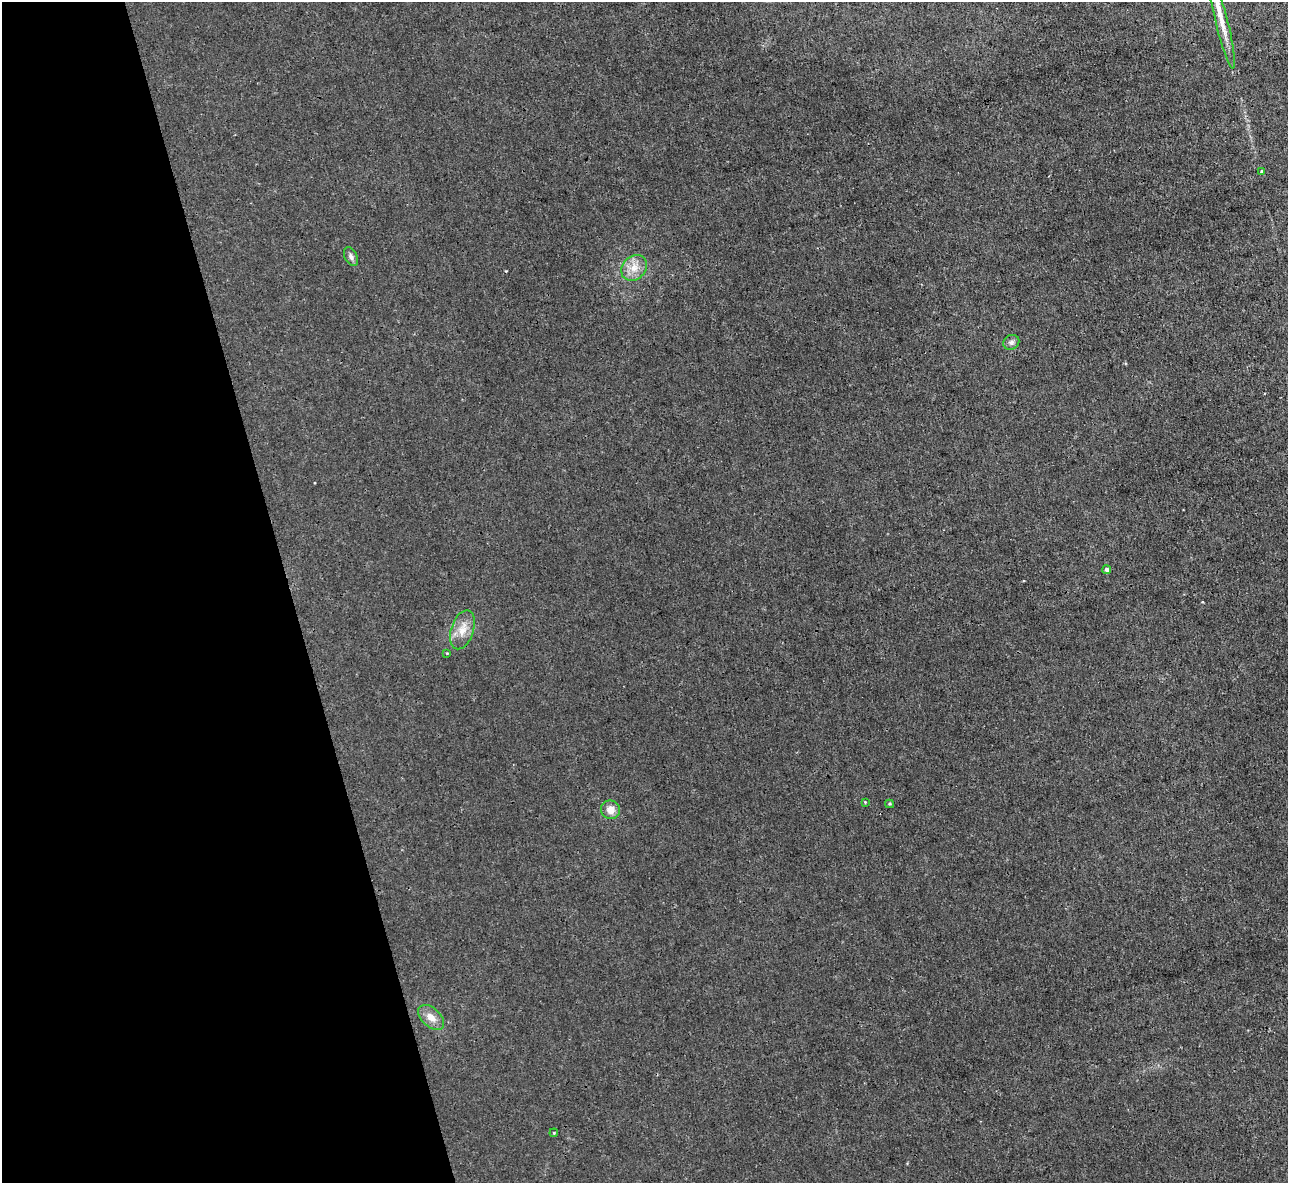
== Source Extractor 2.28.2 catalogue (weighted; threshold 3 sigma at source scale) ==
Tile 5 of 4 x 4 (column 1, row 2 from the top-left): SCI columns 2-1287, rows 2507-3687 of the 5146 x 5131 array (HDU 1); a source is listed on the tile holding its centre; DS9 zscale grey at full resolution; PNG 1290 x 1185 px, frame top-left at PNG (2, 2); each listed source drawn as its Kron ellipse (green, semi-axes under 4 px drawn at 4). Shown black and unused: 22% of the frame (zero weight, under 3 of 4 exposures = <1% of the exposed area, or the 3 px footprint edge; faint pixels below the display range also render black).
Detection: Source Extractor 2.28.2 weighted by HDU 2 'WHT'; one run over the whole footprint, this tile lists its part. Background 0.00342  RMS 0.0017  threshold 0.00747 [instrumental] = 3 sigma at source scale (4.5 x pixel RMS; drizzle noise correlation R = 1.50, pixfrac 1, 0.05/0.05 arcsec/px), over >= 5 px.
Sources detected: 14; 1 inside a brighter listed object's ellipse — not listed separately; the other 13 listed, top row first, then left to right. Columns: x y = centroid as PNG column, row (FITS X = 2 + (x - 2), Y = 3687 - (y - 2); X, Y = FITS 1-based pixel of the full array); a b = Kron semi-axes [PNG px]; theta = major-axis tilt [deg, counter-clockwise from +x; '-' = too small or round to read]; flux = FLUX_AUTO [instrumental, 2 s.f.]
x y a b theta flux
1222 24 46 6 -76 2.8
1261 171 3 3 - 0.15
351 256 10 6 -64 0.57
634 268 14 11 45 2.1
1011 342 8 7 - 0.57
1107 570 4 4 - 0.52
462 630 20 11 71 2.3
447 653 3 3 - 0.11
865 802 4 4 - 0.15
889 804 4 4 - 0.21
610 810 9 9 - 1.6
431 1017 15 9 -41 1.6
554 1133 4 3 - 0.13